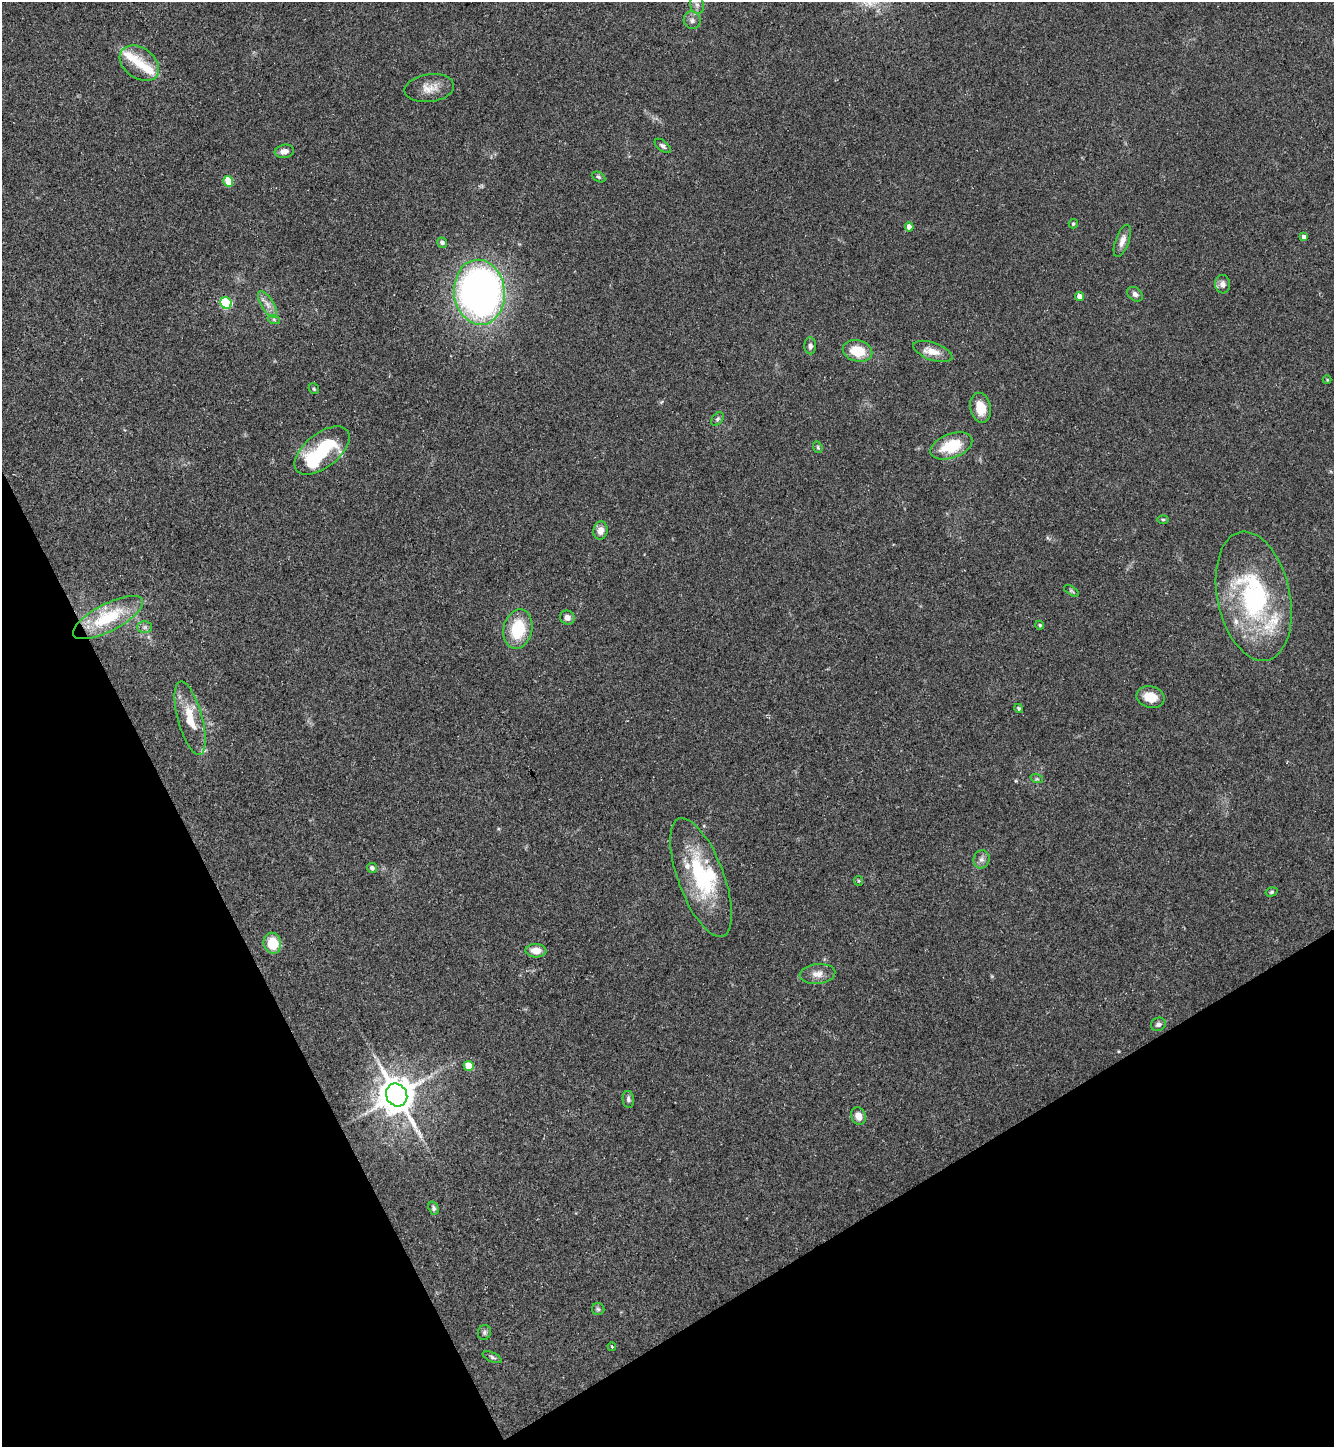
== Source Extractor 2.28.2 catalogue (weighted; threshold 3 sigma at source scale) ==
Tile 14 of 4 x 4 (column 2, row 4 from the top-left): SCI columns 1623-2954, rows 1-1445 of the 5774 x 5783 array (HDU 1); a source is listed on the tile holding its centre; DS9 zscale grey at full resolution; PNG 1336 x 1449 px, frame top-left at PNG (2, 2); each listed source drawn as its Kron ellipse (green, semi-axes under 4 px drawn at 4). Shown black and unused: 24% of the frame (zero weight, under 3 of 5 exposures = <1% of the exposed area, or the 3 px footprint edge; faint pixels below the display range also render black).
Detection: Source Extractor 2.28.2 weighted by HDU 2 'WHT'; one run over the whole footprint, this tile lists its part. Background 0.0627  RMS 0.0059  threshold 0.0266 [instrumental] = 3 sigma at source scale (4.5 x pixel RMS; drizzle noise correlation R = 1.50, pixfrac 1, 0.05/0.05 arcsec/px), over >= 5 px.
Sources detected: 69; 1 inside a brighter object's white glare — neither listed nor drawn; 7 inside a brighter listed object's ellipse — not listed separately; the other 61 listed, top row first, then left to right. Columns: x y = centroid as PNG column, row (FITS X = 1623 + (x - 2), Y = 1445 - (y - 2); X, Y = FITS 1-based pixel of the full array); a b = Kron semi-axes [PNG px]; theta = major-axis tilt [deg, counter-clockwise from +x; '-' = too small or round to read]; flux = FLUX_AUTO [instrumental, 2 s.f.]
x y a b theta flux
697 5 9 7 -73 2.8
692 20 9 8 - 2.5
139 63 22 15 -36 12
429 88 25 14 7 8.4
663 146 9 5 -39 1.6
284 151 10 6 10 3.9
598 177 7 4 -27 0.94
228 181 5 5 - 19
1073 224 4 4 - 1
909 227 4 4 - 4.5
1304 237 4 4 - 3.3
1122 241 17 6 70 4
442 243 5 4 - 2.2
1223 284 9 7 -84 2.8
479 292 32 25 -84 350
1135 294 9 6 -37 2.3
1080 296 4 4 - 5.4
226 303 6 5 - 55
268 305 15 6 -59 4.1
274 320 6 4 -20 1
810 346 8 6 -89 2.2
857 351 15 10 -13 15
933 351 20 8 -19 7.5
1327 380 4 4 - 0.58
314 389 6 5 - 0.89
981 408 15 10 -78 11
717 419 7 5 52 1.3
951 446 22 12 20 22
818 447 6 4 -70 0.86
322 450 32 17 38 41
1163 519 6 4 -1 0.76
600 531 9 7 79 4.2
1071 591 8 4 -33 1
1254 596 66 36 -78 94
108 617 38 13 27 33
567 617 7 7 - 3.3
1040 625 4 4 - 0.91
145 627 7 6 - 1.6
518 629 20 14 78 26
1151 697 14 10 -12 10
1019 708 5 4 - 0.91
190 718 38 12 -75 15
1037 779 6 4 -18 0.92
982 859 9 8 - 2.5
372 868 5 5 - 2
701 877 63 23 -69 53
859 881 5 4 - 0.64
1271 892 6 4 17 0.97
272 943 10 8 -77 15
536 951 10 7 -3 6.7
817 974 18 10 6 5.3
1158 1024 7 6 - 2.2
469 1066 5 5 - 13
397 1095 12 10 -60 1500
628 1099 8 6 -86 1.8
858 1116 9 7 -65 5.4
434 1208 7 5 -70 1.3
598 1309 6 6 - 1.1
484 1332 7 6 - 1.4
612 1346 4 3 - 0.69
492 1357 10 4 -24 1.3